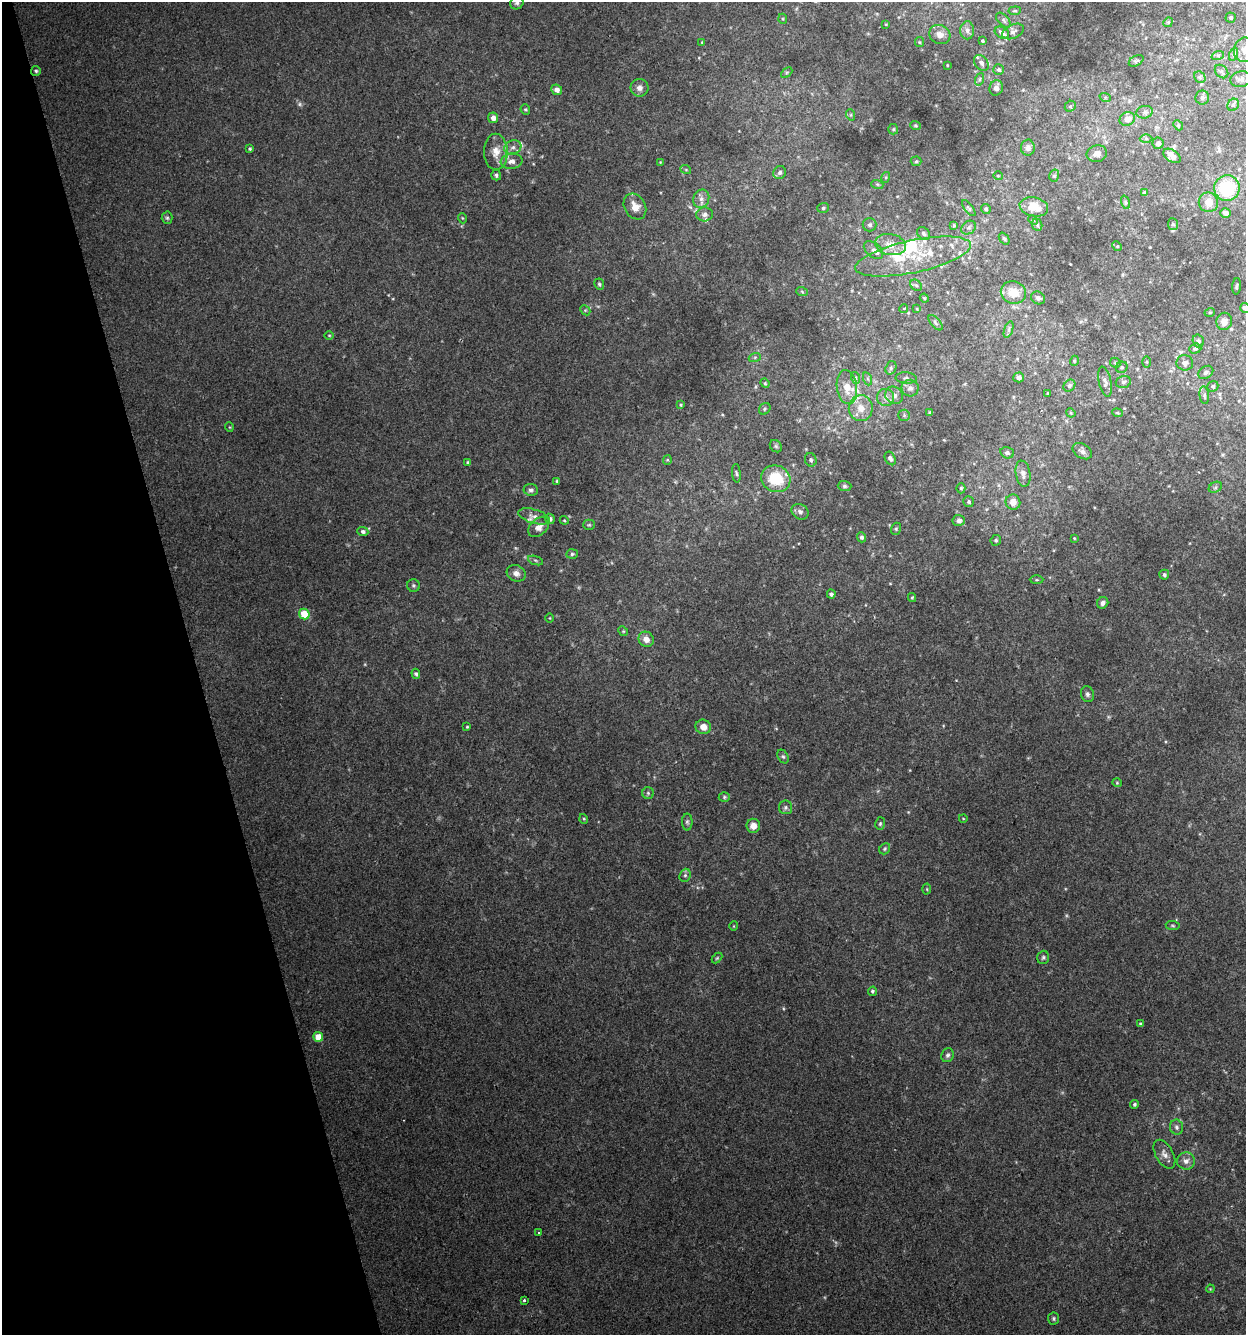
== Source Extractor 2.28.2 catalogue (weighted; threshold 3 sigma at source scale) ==
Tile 5 of 4 x 4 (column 1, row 2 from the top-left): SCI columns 61-1304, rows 2667-3999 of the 5150 x 5332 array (HDU 1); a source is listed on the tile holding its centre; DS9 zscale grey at full resolution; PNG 1248 x 1337 px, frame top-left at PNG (2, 2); each listed source drawn as its Kron ellipse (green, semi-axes under 4 px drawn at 4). Shown black and unused: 16% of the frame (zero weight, under 2 of 3 exposures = <1% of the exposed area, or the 3 px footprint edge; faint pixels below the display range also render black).
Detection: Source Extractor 2.28.2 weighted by HDU 2 'WHT'; one run over the whole footprint, this tile lists its part. Background 0.00751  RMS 0.0053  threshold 0.0239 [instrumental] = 3 sigma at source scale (4.5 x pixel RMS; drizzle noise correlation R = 1.50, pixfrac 1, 0.0396/0.0396 arcsec/px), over >= 5 px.
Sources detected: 228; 1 too faint to see at this stretch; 1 inside a brighter object's white glare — neither listed nor drawn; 16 inside a brighter listed object's ellipse — not listed separately; the other 210 listed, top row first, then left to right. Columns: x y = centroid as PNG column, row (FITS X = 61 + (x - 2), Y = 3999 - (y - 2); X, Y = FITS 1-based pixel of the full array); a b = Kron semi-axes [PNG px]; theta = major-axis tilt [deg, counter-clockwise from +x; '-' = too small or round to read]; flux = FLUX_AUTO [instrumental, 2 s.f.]
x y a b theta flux
517 3 7 6 - 1.4
1015 11 6 4 7 0.79
1231 17 5 5 - 0.87
783 19 5 3 - 0.61
1003 20 9 5 -44 1.2
1168 22 5 4 - 0.72
886 24 4 3 - 0.42
967 30 9 7 90 2
1013 31 11 6 25 2
1002 33 8 5 -33 2.5
940 35 11 9 -26 3.5
983 41 3 3 - 0.7
702 42 4 4 - 0.49
919 42 5 4 - 0.61
1245 50 12 11 - 5.8
1234 54 6 4 71 0.99
1218 55 6 4 18 0.87
1136 61 8 5 30 0.86
981 63 9 6 -49 2.3
947 65 3 2 - 0.37
999 70 5 5 - 1.3
36 71 5 5 - 0.88
1222 72 7 5 -45 1.3
787 73 6 4 44 0.82
1200 77 6 5 - 0.94
980 79 6 4 71 0.9
1241 79 10 8 11 2.2
639 88 9 9 - 2.8
996 88 8 6 72 2.2
557 90 5 5 - 3.5
1105 97 6 4 -19 0.68
1202 97 7 7 - 1.3
1233 105 6 5 - 1.1
1070 106 6 5 - 0.97
525 110 5 4 - 0.78
1145 112 8 6 15 1.5
851 115 6 4 -72 0.67
493 118 5 5 - 3.5
1127 119 8 6 24 4.6
915 125 5 3 - 0.55
1178 125 5 4 - 0.68
893 129 5 5 - 0.72
1146 139 6 4 -1 0.7
1158 143 5 5 - 2
513 147 9 7 22 2.4
1028 148 8 7 - 2.2
250 149 3 3 - 0.72
496 152 18 12 -89 7.3
1097 154 10 8 9 3.3
1172 156 9 6 -35 4.5
512 161 11 7 7 3.5
916 161 5 5 - 0.7
660 162 3 3 - 0.35
686 170 5 3 - 0.56
780 173 7 6 - 1.7
496 175 5 5 - 1.2
998 176 5 3 - 0.39
1054 176 6 5 - 1.1
886 177 5 3 - 0.59
877 184 6 4 -18 0.71
1227 188 13 12 - 27
1144 193 4 4 - 0.94
701 199 9 8 - 2.8
1125 202 7 4 -71 0.86
1208 202 10 9 - 5.7
635 207 13 10 -60 6
1034 207 14 9 -12 8.1
823 208 6 5 - 1
969 208 9 3 -53 0.81
986 209 5 4 - 1
1225 213 5 4 - 2.2
705 214 8 7 - 2.2
167 218 6 5 - 0.94
462 218 5 3 - 0.48
1033 220 5 4 - 0.59
1173 224 6 5 - 1
870 225 7 7 - 1.4
954 225 4 3 - 0.69
1037 225 6 5 - 1
969 228 8 6 35 1.6
923 233 7 5 -47 1.4
1004 238 6 4 -51 1
890 245 15 10 -10 6.4
1117 246 5 4 - 0.55
874 250 11 7 -38 2.4
913 256 59 16 12 26
599 284 6 4 -65 0.96
916 285 6 5 - 0.96
1237 286 8 3 85 0.7
802 292 6 3 -21 0.62
1013 293 13 11 -21 8.8
924 298 4 4 - 0.58
1038 298 7 6 - 1.4
1245 308 5 4 - 2.4
904 309 4 4 - 0.91
917 309 3 2 - 0.41
585 310 5 4 - 0.77
1210 312 5 3 - 0.49
1224 321 8 8 - 3.8
935 323 9 4 -49 1.1
1009 329 9 4 71 1.1
329 335 5 3 - 0.49
1198 341 6 5 - 1.3
1195 349 6 5 - 0.93
755 357 6 4 19 0.78
1074 361 5 3 - 0.48
1147 362 5 4 - 0.57
1115 363 5 4 - 0.77
1185 363 8 7 - 2.3
1122 367 6 5 - 1.1
891 368 7 5 71 1.3
1206 372 8 6 33 1.3
1019 377 5 5 - 2.3
856 378 6 4 -71 0.81
906 378 10 5 -4 1.4
868 379 7 4 -71 1.1
1105 382 15 6 -78 2
1123 382 8 6 15 1.3
765 383 5 4 - 0.61
1069 386 6 5 - 1.3
1213 386 5 5 - 0.91
847 387 17 10 -82 8.6
910 388 8 8 - 2.5
1048 393 3 3 - 0.52
894 395 9 8 - 3.5
1204 395 9 4 -84 1.1
885 397 8 8 - 3.1
681 405 4 3 - 0.57
861 408 13 12 - 7.8
765 409 6 5 - 0.9
930 412 3 3 - 0.8
1071 413 5 3 - 0.5
1117 413 5 4 - 0.7
904 415 6 5 - 0.96
229 427 5 3 - 0.45
776 446 7 5 -45 0.92
1082 451 10 7 -30 2.3
1007 453 7 5 -16 1.5
890 458 7 5 -62 1.3
667 460 5 4 - 0.59
811 460 7 5 -66 1.2
467 462 4 4 - 0.59
736 473 9 3 -84 0.91
1023 474 13 7 -80 2.9
776 479 15 13 -25 19
557 481 4 4 - 0.69
844 486 7 5 -2 1.1
1215 487 7 5 30 1.2
961 488 5 4 - 0.75
531 490 7 6 - 1.6
969 502 5 5 - 1
1013 502 8 7 - 4.5
800 512 9 7 -33 1.9
534 516 16 7 -17 3.3
550 519 5 4 - 1.8
564 520 4 3 - 0.52
959 520 6 5 - 2.1
589 525 5 5 - 0.81
539 527 12 8 43 4.1
896 529 6 5 - 0.91
363 532 5 4 - 1.5
861 537 5 4 - 1.3
1074 538 3 2 - 0.43
996 540 5 5 - 1.1
572 554 6 5 - 0.93
535 560 8 3 -19 0.89
516 573 10 8 -27 3.2
1164 575 5 5 - 1.1
1036 580 7 3 0 0.74
413 585 6 6 - 1
831 594 4 4 - 1.4
912 597 4 4 - 0.55
1103 603 6 5 - 1.9
304 614 5 5 - 13
550 618 4 3 - 0.42
623 631 5 4 - 0.68
646 639 8 7 - 4.4
416 674 5 4 - 1.1
1087 694 8 6 -76 1.6
467 727 3 3 - 0.56
703 727 8 7 - 4.3
783 757 7 5 -62 1
1117 783 5 4 - 0.6
648 793 6 6 - 1.1
724 797 5 4 - 0.85
785 807 7 6 - 1.4
963 818 4 3 - 0.38
584 819 5 3 - 0.53
687 822 8 5 -90 1.2
880 824 6 5 - 0.85
753 826 7 7 - 4.5
885 849 6 5 - 0.85
685 875 7 5 67 1.2
927 889 5 3 - 0.5
734 926 5 3 - 0.39
1173 926 7 4 -7 0.77
1043 957 7 6 - 1.1
717 958 6 4 45 0.66
872 991 4 4 - 0.98
1140 1024 4 3 - 0.69
318 1037 5 5 - 10
947 1055 7 6 - 1.4
1135 1104 4 4 - 0.87
1176 1127 7 6 - 1.5
1164 1154 16 8 -60 3.3
1186 1161 9 8 - 3.1
539 1233 3 3 - 1.7
1210 1289 4 3 - 0.49
524 1300 3 3 - 1.2
1053 1318 6 5 - 1.1
Isophote crosses this tile's border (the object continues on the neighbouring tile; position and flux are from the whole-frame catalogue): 3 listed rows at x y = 517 3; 1245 50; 1245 308
Unlisted compact peaks at least as high as the median listed source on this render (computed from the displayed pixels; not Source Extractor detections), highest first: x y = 783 1008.